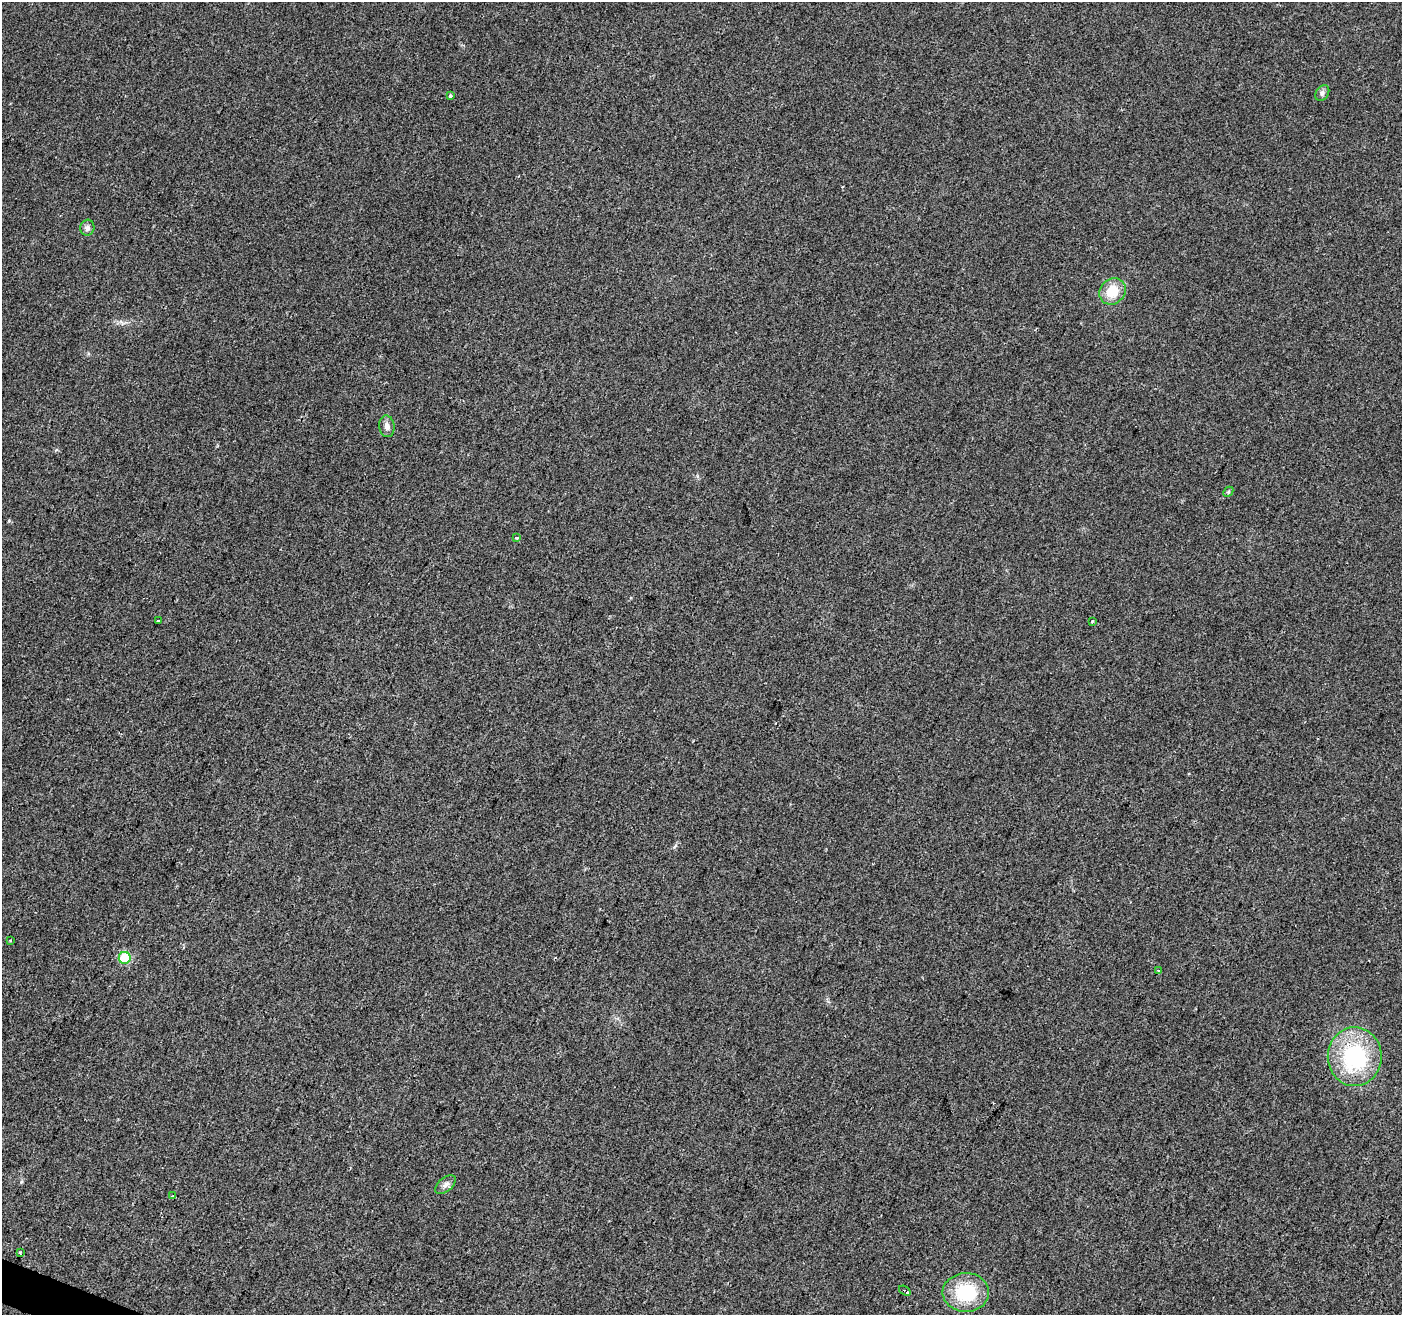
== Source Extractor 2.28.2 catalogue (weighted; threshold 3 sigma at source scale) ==
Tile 7 of 4 x 4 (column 3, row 2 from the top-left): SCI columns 2801-4200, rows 2834-4146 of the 5607 x 5732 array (HDU 1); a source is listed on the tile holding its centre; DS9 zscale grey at full resolution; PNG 1404 x 1317 px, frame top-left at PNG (2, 2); each listed source drawn as its Kron ellipse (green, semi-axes under 4 px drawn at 4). Shown black and unused: <1% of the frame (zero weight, under 2 of 3 exposures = <1% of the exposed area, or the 3 px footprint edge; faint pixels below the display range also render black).
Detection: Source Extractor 2.28.2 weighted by HDU 2 'WHT'; one run over the whole footprint, this tile lists its part. Background 0.0354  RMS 0.0068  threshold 0.0305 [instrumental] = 3 sigma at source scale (4.5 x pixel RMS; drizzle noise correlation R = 1.50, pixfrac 1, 0.0396/0.0396 arcsec/px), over >= 5 px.
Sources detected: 18; all 18 listed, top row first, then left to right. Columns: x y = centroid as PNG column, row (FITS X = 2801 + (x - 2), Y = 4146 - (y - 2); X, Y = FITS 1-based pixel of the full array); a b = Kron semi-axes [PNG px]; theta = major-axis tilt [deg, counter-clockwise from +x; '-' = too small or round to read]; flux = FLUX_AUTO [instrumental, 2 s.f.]
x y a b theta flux
1322 93 8 6 55 2
450 95 3 3 - 1.3
87 228 8 7 - 2.7
1112 291 14 12 44 16
387 426 11 7 -83 3.4
1228 492 6 4 45 0.86
517 538 4 3 - 1.3
158 621 3 3 - 1.6
1092 621 3 3 - 2.7
10 940 4 3 - 0.66
125 958 6 6 - 45
1158 970 3 3 - 0.63
1355 1057 29 27 89 69
445 1185 12 6 40 3
173 1196 3 3 - 0.92
20 1252 3 3 - 1.1
905 1291 6 3 -38 5.5
966 1292 23 19 0 36